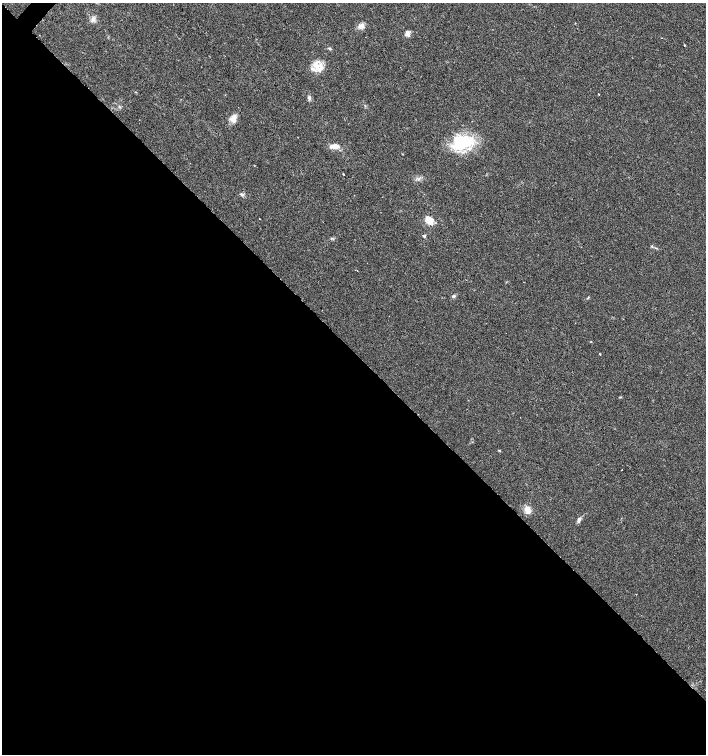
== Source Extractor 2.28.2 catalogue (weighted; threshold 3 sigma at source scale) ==
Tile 14 of 4 x 4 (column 2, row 4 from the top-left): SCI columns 1640-3047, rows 1-1504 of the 6027 x 6022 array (HDU 1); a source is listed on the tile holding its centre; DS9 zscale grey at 2 x 2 block average (1 PNG px = mean of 2 x 2 image px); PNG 708 x 756 px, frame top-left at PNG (2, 3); no overlay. Shown black and unused: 54% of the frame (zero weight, under 2 of 3 exposures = <1% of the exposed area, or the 3 px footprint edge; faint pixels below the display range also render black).
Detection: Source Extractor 2.28.2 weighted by HDU 2 'WHT'; one run over the whole footprint, this tile lists its part. Background 0.0317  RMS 0.0047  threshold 0.0212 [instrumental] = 3 sigma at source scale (4.5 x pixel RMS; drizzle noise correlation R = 1.50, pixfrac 1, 0.0396/0.0396 arcsec/px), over >= 5 px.
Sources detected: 23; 1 cosmic-ray / hot-pixel residue — not listed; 1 inside a brighter listed object's ellipse — not listed separately; the other 21 listed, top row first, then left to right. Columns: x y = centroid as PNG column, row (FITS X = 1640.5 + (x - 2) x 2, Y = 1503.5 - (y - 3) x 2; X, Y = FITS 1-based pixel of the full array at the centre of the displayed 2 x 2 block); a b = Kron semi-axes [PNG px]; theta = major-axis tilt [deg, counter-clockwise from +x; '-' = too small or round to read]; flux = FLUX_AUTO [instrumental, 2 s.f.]
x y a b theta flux
93 19 7 5 71 4
361 26 8 6 9 5.6
407 33 7 6 - 3.9
684 45 2 2 - 1.3
316 66 14 7 -42 12
599 94 2 2 - 1.1
309 98 6 4 -74 2.4
234 118 12 7 72 7.9
463 142 25 15 16 64
334 146 12 6 1 8.4
343 174 2 2 - 2.1
241 194 6 4 -1 2.1
429 220 7 5 -43 18
424 236 4 3 - 1.4
453 296 4 4 - 2.2
591 342 3 2 - 0.52
600 354 2 2 - 1.6
620 397 3 3 - 0.85
499 451 4 2 - 0.75
527 510 8 7 - 8.7
579 519 8 4 63 3.5
Diffuse or blended objects may show on this block-average render without a row.